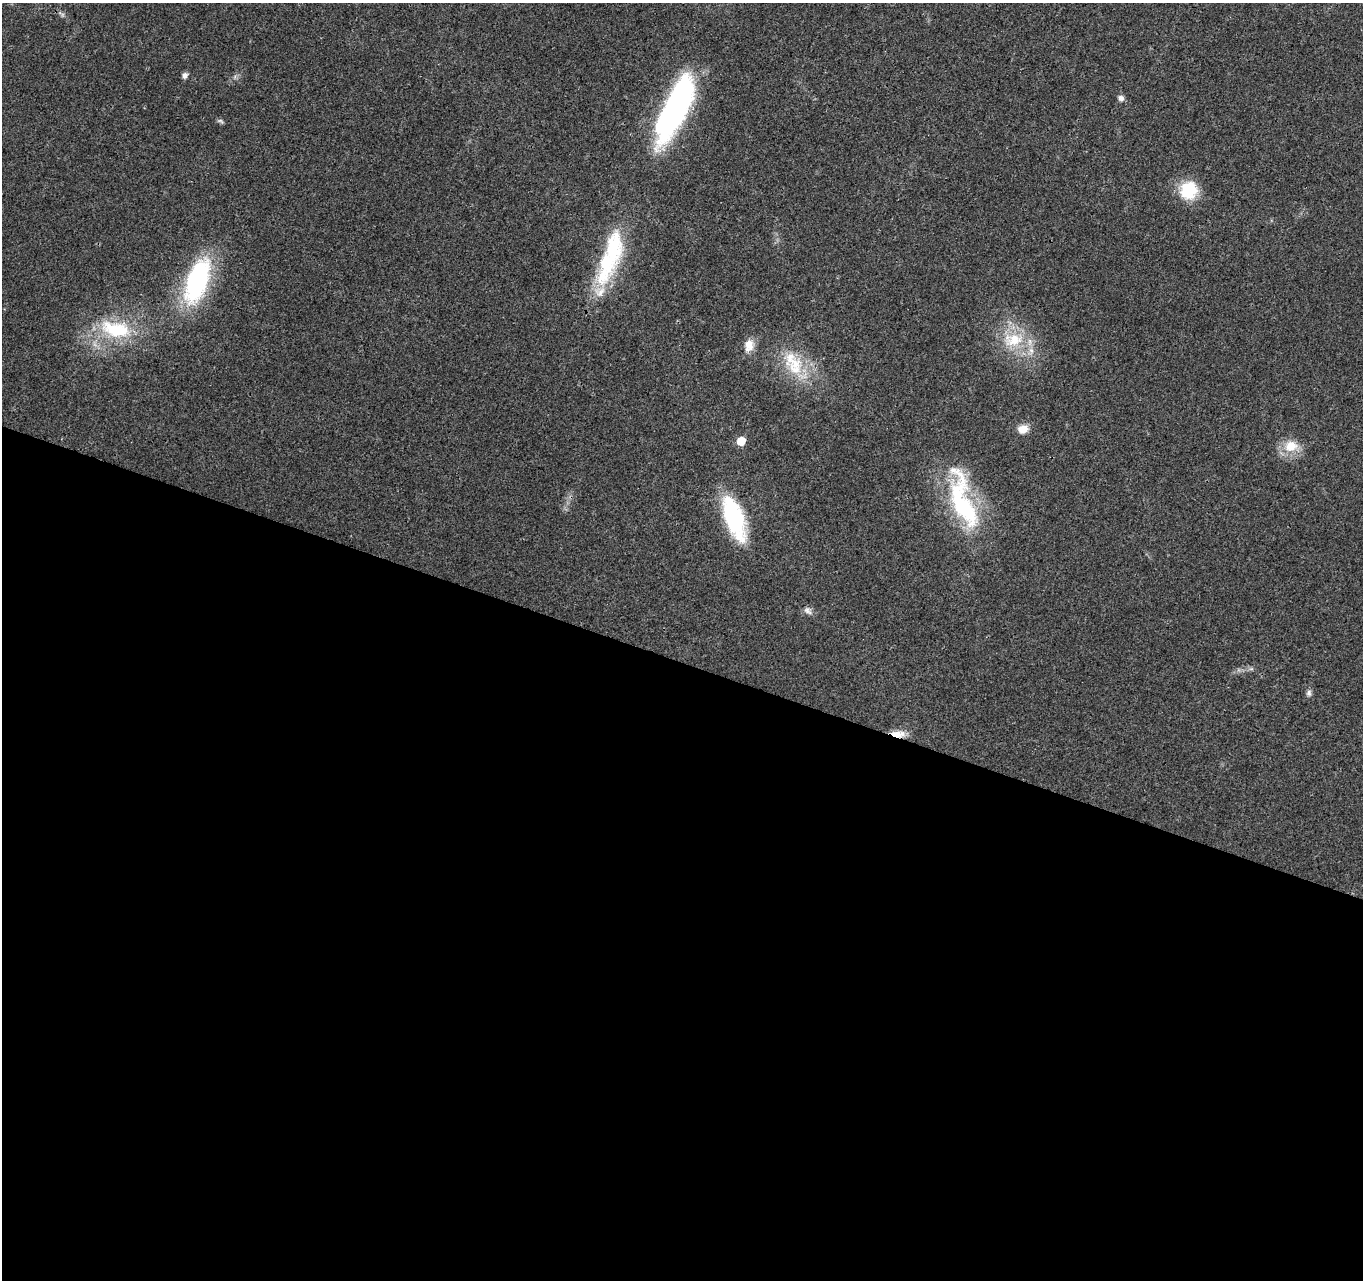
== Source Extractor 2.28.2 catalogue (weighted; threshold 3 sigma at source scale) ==
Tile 14 of 4 x 4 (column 2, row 4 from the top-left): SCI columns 1437-2797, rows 334-1611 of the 5588 x 5718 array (HDU 1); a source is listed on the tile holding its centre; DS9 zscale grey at full resolution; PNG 1365 x 1282 px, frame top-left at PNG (2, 3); no overlay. Shown black and unused: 48% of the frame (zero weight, under 3 of 4 exposures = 6% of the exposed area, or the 3 px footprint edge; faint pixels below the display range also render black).
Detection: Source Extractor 2.28.2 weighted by HDU 2 'WHT'; one run over the whole footprint, this tile lists its part. Background 0.0208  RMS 0.0037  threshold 0.0165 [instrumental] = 3 sigma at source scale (4.5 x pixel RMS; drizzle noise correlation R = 1.50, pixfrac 1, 0.0396/0.0396 arcsec/px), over >= 5 px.
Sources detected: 23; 1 too faint to see at this stretch — not listed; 3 inside a brighter listed object's ellipse — not listed separately; the other 19 listed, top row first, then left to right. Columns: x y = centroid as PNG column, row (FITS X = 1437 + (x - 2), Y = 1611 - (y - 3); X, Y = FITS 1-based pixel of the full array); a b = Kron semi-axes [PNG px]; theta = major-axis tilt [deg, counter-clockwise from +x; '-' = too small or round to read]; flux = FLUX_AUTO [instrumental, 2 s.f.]
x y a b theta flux
185 75 8 6 70 1.3
1121 98 7 7 - 1.4
675 108 67 20 64 110
220 121 9 5 -20 0.78
1188 190 19 17 65 16
605 266 63 23 79 30
197 281 56 25 71 48
116 329 46 22 -13 24
1013 340 32 20 6 16
749 345 17 13 75 4.3
795 363 26 21 -26 15
1023 429 12 9 13 4.3
741 441 7 7 - 5.2
1291 446 20 16 15 7.6
963 501 80 25 -73 47
734 518 53 20 -71 34
808 610 13 9 -36 1.8
1309 693 9 7 -90 1.1
898 734 18 8 1 4.8
Overlapping masked pixels (flux is a lower limit): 1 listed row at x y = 898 734